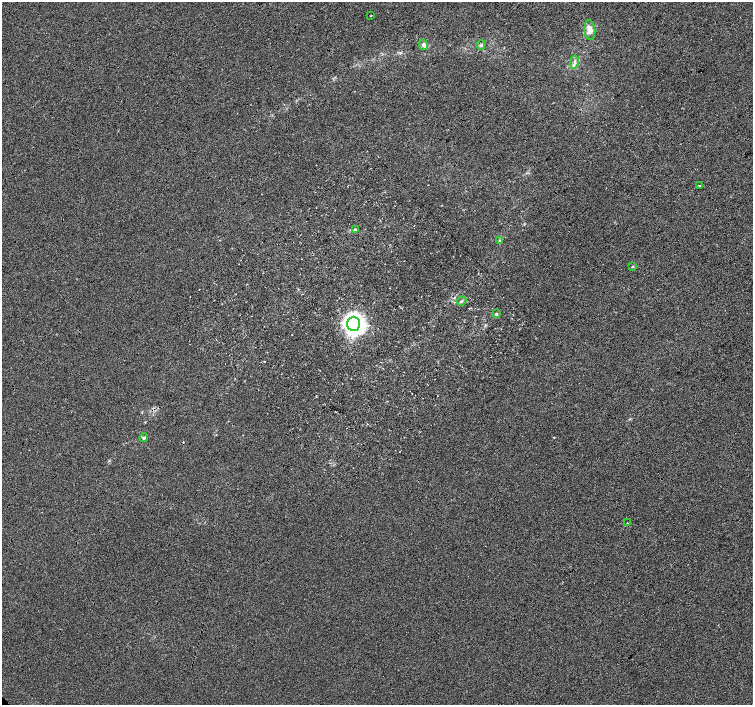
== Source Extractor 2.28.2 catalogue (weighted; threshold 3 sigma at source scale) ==
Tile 10 of 4 x 4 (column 2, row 3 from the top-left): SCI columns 1505-3006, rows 1559-2964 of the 6021 x 5992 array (HDU 1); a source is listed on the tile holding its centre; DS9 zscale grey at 2 x 2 block average (1 PNG px = mean of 2 x 2 image px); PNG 755 x 707 px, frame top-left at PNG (2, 2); each listed source drawn as its Kron ellipse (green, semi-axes under 4 px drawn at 4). Shown black and unused: <1% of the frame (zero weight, under 3 of 4 exposures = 2% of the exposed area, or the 3 px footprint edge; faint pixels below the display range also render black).
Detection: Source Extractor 2.28.2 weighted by HDU 2 'WHT'; one run over the whole footprint, this tile lists its part. Background -0.00101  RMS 0.0066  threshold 0.0296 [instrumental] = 3 sigma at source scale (4.5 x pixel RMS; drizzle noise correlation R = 1.50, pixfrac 1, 0.0396/0.0396 arcsec/px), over >= 5 px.
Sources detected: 15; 1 cosmic-ray / hot-pixel residue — neither listed nor drawn; the other 14 listed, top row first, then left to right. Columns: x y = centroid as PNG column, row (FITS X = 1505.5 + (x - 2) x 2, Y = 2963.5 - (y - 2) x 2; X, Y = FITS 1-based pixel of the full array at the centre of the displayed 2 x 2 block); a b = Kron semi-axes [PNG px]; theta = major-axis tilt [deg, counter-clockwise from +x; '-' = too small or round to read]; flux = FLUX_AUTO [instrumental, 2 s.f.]
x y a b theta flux
371 16 2 2 - 0.7
590 30 10 5 -84 11
423 45 5 4 - 3.9
481 45 5 3 - 2.7
574 62 6 3 82 4
699 185 2 2 - 3.7
355 229 3 3 - 1.3
500 241 3 3 - 1.5
632 267 3 2 - 0.99
461 301 5 3 - 2
496 314 3 3 - 1.7
354 324 7 6 - 520
144 438 4 3 - 2.3
627 523 2 2 - 1.1
Diffuse or blended objects may show on this block-average render without a row.